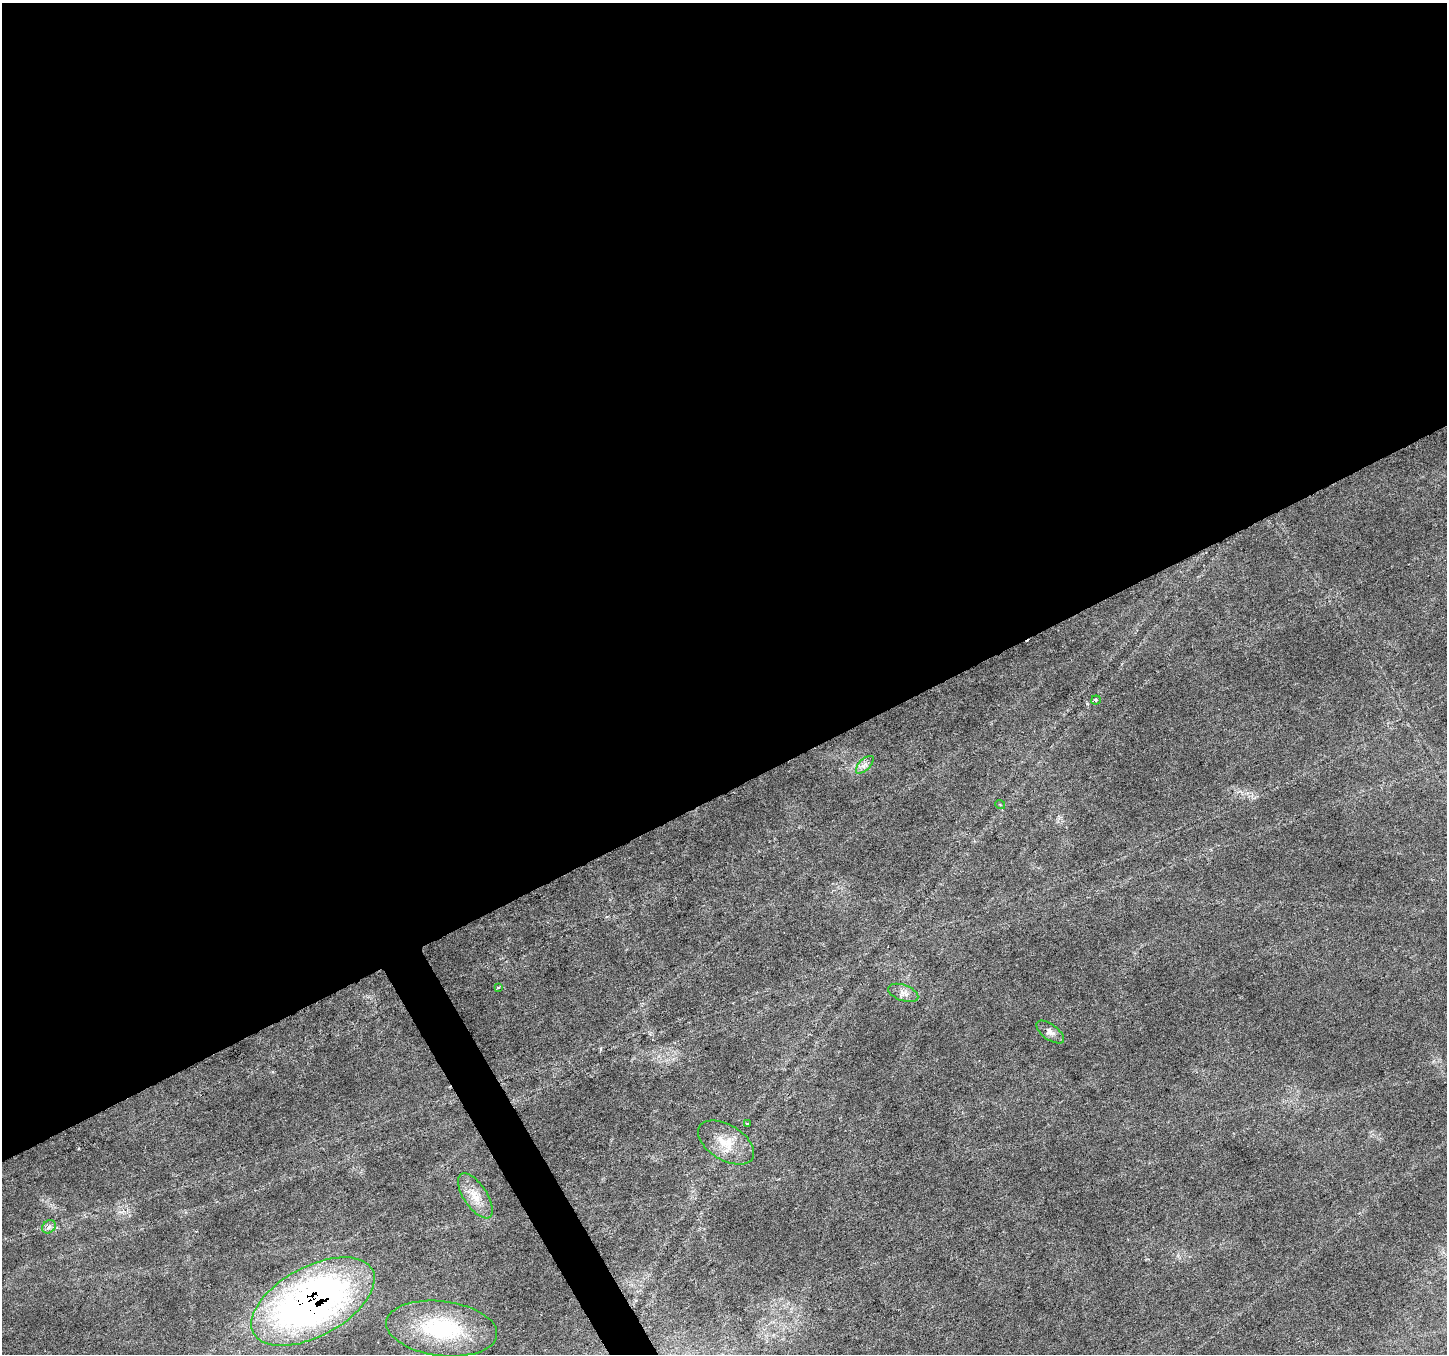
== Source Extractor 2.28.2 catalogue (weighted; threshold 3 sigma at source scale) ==
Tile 2 of 4 x 4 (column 2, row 1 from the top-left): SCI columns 1452-2896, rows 4218-5569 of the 5788 x 5674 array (HDU 1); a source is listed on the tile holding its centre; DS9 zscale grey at full resolution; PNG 1449 x 1356 px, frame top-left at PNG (2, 3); each listed source drawn as its Kron ellipse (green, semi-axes under 4 px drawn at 4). Shown black and unused: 59% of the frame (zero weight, under 3 of 6 exposures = <1% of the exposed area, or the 3 px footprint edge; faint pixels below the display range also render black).
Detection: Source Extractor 2.28.2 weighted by HDU 2 'WHT'; one run over the whole footprint, this tile lists its part. Background 0.0161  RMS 0.0018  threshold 0.00756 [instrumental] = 3 sigma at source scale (4.09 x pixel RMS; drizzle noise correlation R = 1.36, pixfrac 0.8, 0.0396/0.0396 arcsec/px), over >= 5 px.
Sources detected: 12; all 12 listed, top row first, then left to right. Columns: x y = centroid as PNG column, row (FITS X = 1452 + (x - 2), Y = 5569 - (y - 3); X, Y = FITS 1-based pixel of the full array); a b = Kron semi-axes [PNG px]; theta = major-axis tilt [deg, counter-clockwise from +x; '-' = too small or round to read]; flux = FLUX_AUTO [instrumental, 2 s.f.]
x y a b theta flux
1096 700 4 4 - 0.29
865 765 11 5 45 0.78
1000 804 5 3 - 0.17
498 987 3 2 - 0.27
903 993 16 8 -19 1.1
1050 1032 16 7 -36 1
747 1123 4 2 - 0.12
726 1142 31 17 -32 4.2
475 1196 26 11 -57 3
49 1227 7 6 - 0.58
313 1301 67 34 28 95
442 1329 56 27 -7 17
Overlapping masked pixels (flux is a lower limit): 1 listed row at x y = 313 1301
Unlisted compact peaks at least as high as the median listed source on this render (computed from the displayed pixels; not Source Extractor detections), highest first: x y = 1087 704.